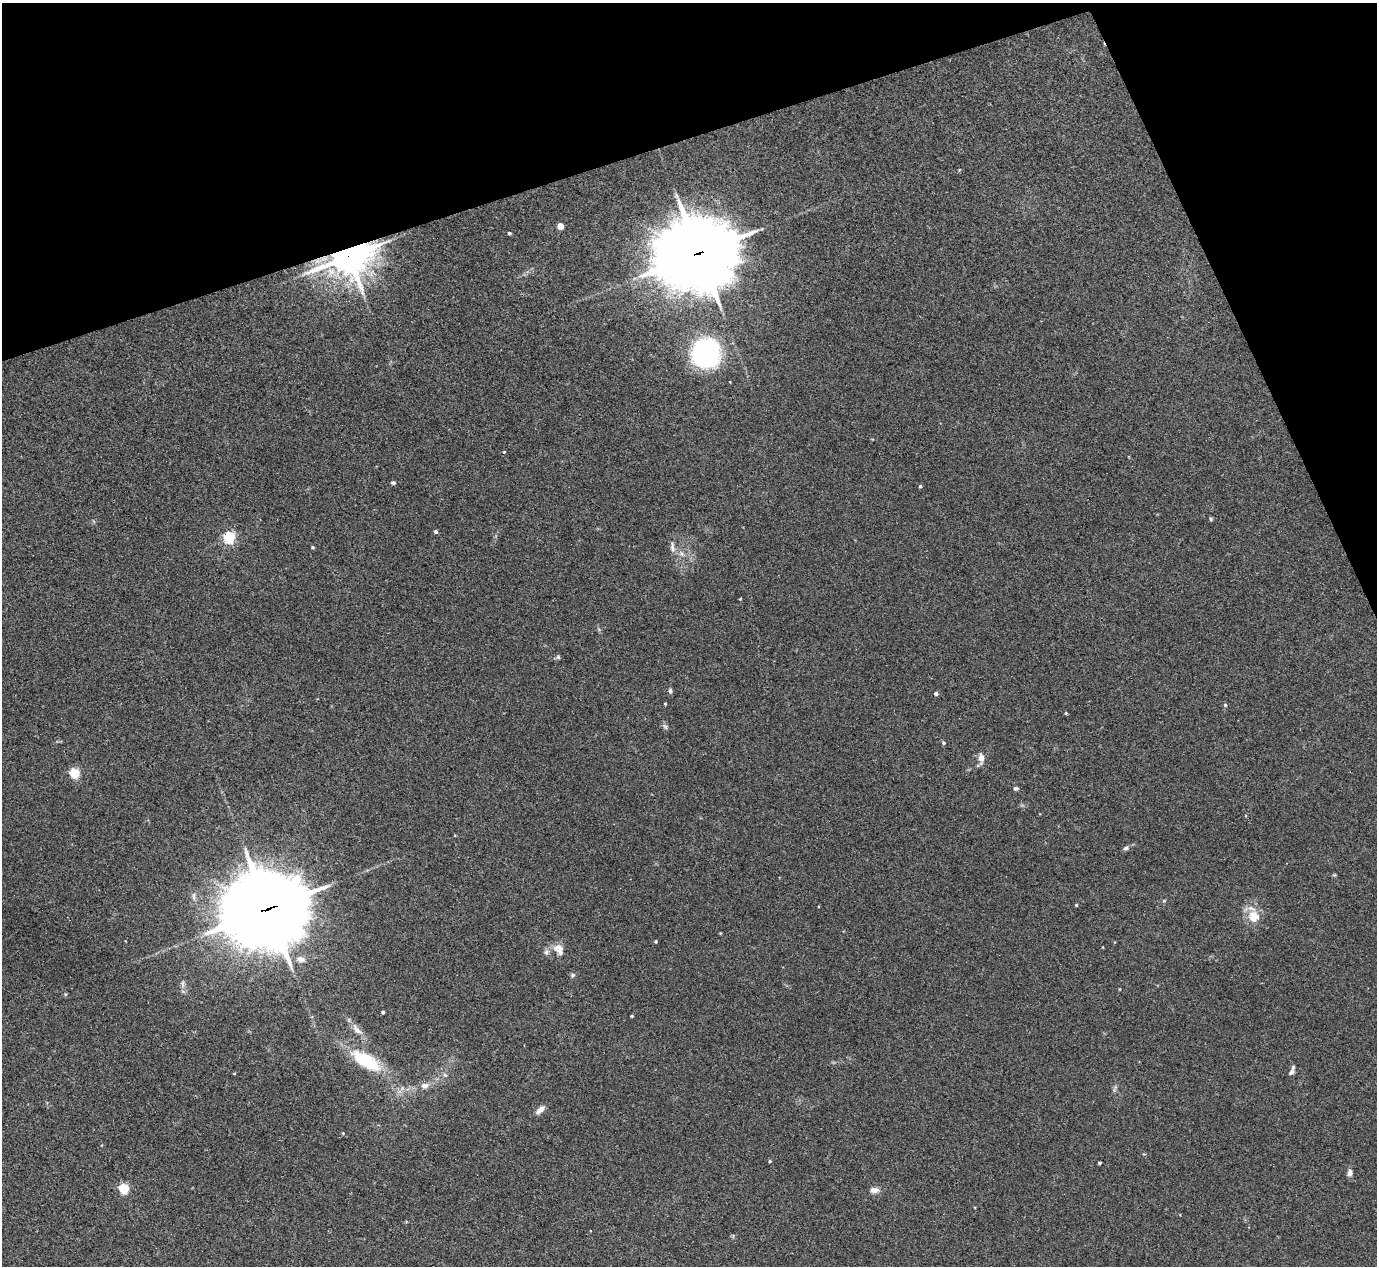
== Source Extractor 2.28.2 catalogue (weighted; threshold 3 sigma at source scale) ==
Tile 3 of 4 x 4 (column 3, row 1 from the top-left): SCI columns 2791-4165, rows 3975-5238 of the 5567 x 5545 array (HDU 1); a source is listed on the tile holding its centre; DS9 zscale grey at full resolution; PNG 1379 x 1268 px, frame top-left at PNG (2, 3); no overlay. Shown black and unused: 17% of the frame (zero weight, under 2 of 3 exposures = <1% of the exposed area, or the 3 px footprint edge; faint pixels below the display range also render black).
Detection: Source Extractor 2.28.2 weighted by HDU 2 'WHT'; one run over the whole footprint, this tile lists its part. Background 0.0497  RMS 0.0076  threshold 0.0343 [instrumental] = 3 sigma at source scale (4.5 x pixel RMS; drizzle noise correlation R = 1.50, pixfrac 1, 0.05/0.05 arcsec/px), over >= 5 px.
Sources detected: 62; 2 inside a brighter listed object's ellipse — not listed separately; the other 60 listed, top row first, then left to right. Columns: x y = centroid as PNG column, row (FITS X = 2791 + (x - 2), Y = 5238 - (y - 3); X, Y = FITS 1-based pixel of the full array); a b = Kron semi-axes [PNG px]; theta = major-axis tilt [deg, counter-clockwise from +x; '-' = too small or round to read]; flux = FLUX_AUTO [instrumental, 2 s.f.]
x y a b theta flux
560 226 4 4 - 12
509 233 4 4 - 1.4
698 253 31 27 10 4900
348 257 14 11 19 1800
706 353 26 26 - 110
504 452 3 3 - 0.73
393 483 5 4 - 1.5
920 486 4 4 - 1.1
1211 519 5 4 - 0.97
435 531 4 4 - 1.7
230 537 5 5 - 88
312 547 3 3 - 1.1
672 547 19 7 -83 4.3
682 554 11 7 -39 4.3
740 599 3 2 - 0.52
558 657 6 5 - 1.4
670 691 6 5 - 1.7
936 693 4 4 - 2.1
665 704 3 3 - 0.73
1225 705 5 5 - 1.1
1066 713 3 3 - 1.1
665 726 8 6 -52 1.9
943 742 5 4 - 1.3
981 758 14 7 -88 5.3
74 773 6 5 - 53
1016 788 6 5 - 1.7
455 835 4 3 - 0.51
1126 848 7 6 - 2
1334 875 6 5 - 0.89
194 896 12 6 87 3
1164 901 5 5 - 0.9
1076 905 4 3 - 0.76
268 909 32 27 8 6400
1253 917 23 16 -49 14
720 933 3 3 - 0.59
656 941 4 4 - 1.1
559 949 19 13 -52 8.6
301 959 10 7 -12 5.2
572 975 7 6 - 1.6
183 984 12 4 -90 2.4
1119 989 4 3 - 0.47
65 994 5 4 - 0.89
383 1012 3 3 - 1.6
632 1016 3 3 - 0.86
357 1030 20 8 -48 6.6
366 1060 39 16 -31 41
1291 1072 8 6 49 2.4
234 1073 4 3 - 0.62
445 1075 7 5 -46 1.6
425 1086 11 8 8 4.3
1115 1087 7 4 71 1.5
540 1110 15 6 44 4.1
343 1133 5 4 - 0.82
770 1161 4 3 - 1
1099 1163 3 3 - 1.2
1350 1173 9 6 85 3.5
124 1188 5 5 - 57
874 1190 13 8 2 4.3
406 1221 5 3 - 0.59
733 1236 6 5 - 1
Overlapping masked pixels (flux is a lower limit): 3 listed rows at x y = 698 253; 348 257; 268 909